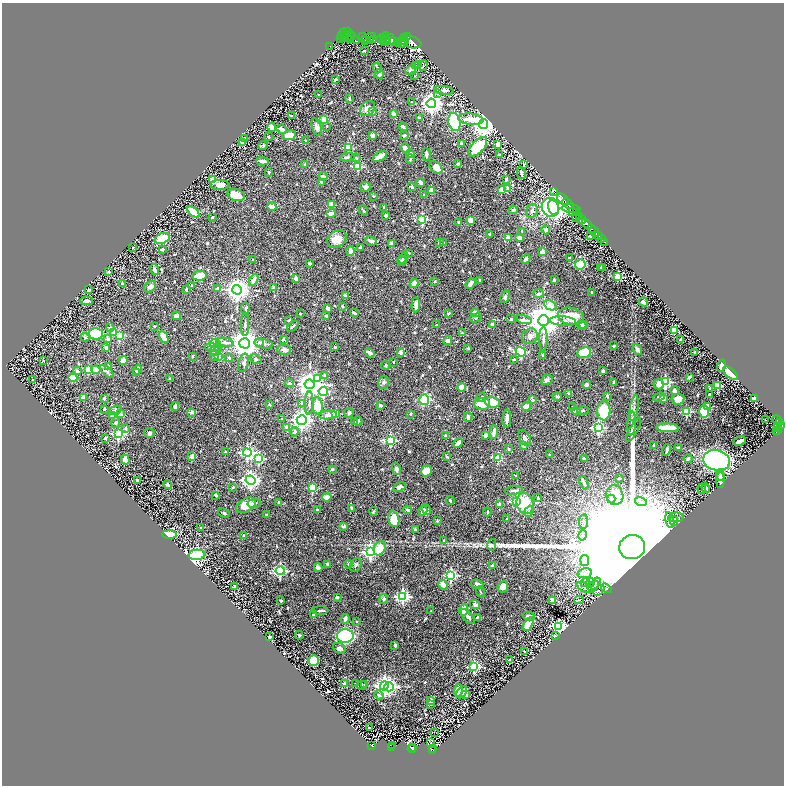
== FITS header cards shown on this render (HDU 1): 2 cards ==
NAXIS1  =                 1564
NAXIS2  =                 1567

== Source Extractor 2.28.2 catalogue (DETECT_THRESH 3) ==
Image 1564 x 1567 px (HDU 1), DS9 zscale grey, zoomed out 1/2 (1 PNG px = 2 x 2 image px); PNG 786 x 788 px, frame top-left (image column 1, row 1566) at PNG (2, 3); each listed source drawn as its Kron ellipse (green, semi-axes under 4 px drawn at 4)
Background 0.419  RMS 0.018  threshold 0.0552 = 3 sigma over >= 5 px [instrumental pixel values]
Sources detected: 748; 36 cannot appear on this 1/2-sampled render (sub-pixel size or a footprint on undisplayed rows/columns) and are neither listed nor drawn; of the other 712, the 500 brightest by FLUX_AUTO listed and drawn (212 fainter detections omitted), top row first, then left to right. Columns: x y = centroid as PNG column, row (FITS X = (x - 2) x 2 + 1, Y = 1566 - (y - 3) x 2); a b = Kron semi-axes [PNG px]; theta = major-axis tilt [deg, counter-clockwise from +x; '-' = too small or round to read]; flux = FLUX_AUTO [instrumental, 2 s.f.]
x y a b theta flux
347 32 2 1 - 17
344 33 3 2 - 72
341 35 4 2 - 79
345 36 2 1 - 61
350 36 5 5 - 410
385 36 5 3 - 510
407 36 2 2 - 130
343 37 2 1 - 11
362 37 4 2 - 24
341 38 2 2 - 25
347 38 3 2 - 180
353 38 7 2 -35 220
368 38 8 3 22 220
382 38 4 2 - 95
405 38 3 2 - 740
345 39 2 1 - 36
351 39 3 2 - 61
386 39 2 2 - 95
390 39 5 4 - 910
365 40 2 1 - 30
371 40 4 2 - 210
373 40 2 2 - 100
383 40 2 2 - 120
388 40 2 2 - 280
402 40 3 2 - 400
393 41 4 3 - 720
404 41 4 2 - 740
385 42 5 2 - 79
411 42 11 5 -15 3800
402 43 3 1 - 200
398 44 2 1 - 22
330 46 2 1 - 6.2
364 51 2 2 - 3.7
419 65 4 3 - 26
415 66 3 3 - 5.9
423 66 5 2 - 3.8
377 68 5 3 - 4.4
411 70 5 4 - 9.9
379 74 5 3 - 10
414 76 2 2 - 4.2
335 80 4 2 - 8.1
444 90 10 4 -8 12
437 93 3 3 - 6.1
318 95 2 2 - 3.8
349 99 3 2 - 7.1
411 102 2 2 - 4.4
431 103 5 4 - 2600
368 109 8 6 50 23
373 112 4 3 - 4.5
394 114 4 3 - 22
291 115 2 2 - 3.9
419 118 4 3 - 6
324 119 3 2 - 80
471 119 13 5 -7 65
454 122 9 6 -77 380
483 124 5 4 - 4000
327 126 2 2 - 4.7
272 127 4 3 - 19
317 127 9 4 -71 15
403 127 4 3 - 10
282 129 5 3 - 20
289 135 7 5 10 58
372 135 3 3 - 19
268 136 3 2 - 4.5
404 136 3 2 - 9
244 138 2 2 - 14
306 140 3 2 - 3.7
242 142 2 2 - 14
461 143 3 2 - 6.1
498 144 3 3 - 45
263 146 5 3 - 6.4
348 147 4 3 - 140
478 147 12 6 45 180
405 148 5 3 - 24
411 154 4 3 - 14
426 154 6 3 -86 13
499 155 3 2 - 5
380 156 8 3 31 42
347 157 7 3 6 6.7
356 158 5 3 - 4
410 159 5 3 - 6.7
262 161 6 3 -3 20
305 164 2 2 - 5.5
458 164 4 3 - 5.1
524 164 3 2 - 9
358 166 3 3 - 240
436 167 7 5 -46 28
269 172 3 2 - 4.5
521 173 6 2 -78 4.9
323 176 4 3 - 8
506 179 3 2 - 8.4
213 180 3 3 - 110
322 182 4 3 - 9.3
420 182 4 3 - 12
220 185 9 5 -2 26
365 187 5 5 - 13
412 187 3 2 - 10
508 189 2 2 - 39
431 190 4 3 - 38
501 190 3 2 - 73
553 191 2 1 - 80
236 195 9 5 -14 77
424 195 3 2 - 8.8
373 196 2 2 - 10
563 199 7 4 -41 1300
568 204 6 2 -42 1300
331 205 3 2 - 83
272 206 4 3 - 38
384 207 4 3 - 4.1
550 207 9 8 - 610
554 208 7 5 -75 1600
571 209 9 3 -6 280
363 210 5 2 - 4.5
513 210 4 4 - 6.1
532 211 7 5 66 14
572 211 4 3 - 290
193 212 7 4 -38 92
331 213 4 3 - 23
576 213 3 2 - 460
386 216 3 3 - 7.3
580 216 3 2 - 240
212 217 3 3 - 7.5
576 217 2 1 - 130
422 219 3 3 - 290
470 220 2 2 - 71
582 220 4 3 - 1000
458 222 2 2 - 5.3
587 224 6 2 -47 1700
592 229 2 2 - 270
546 230 4 4 - 11
522 231 3 3 - 3.5
594 231 6 3 -44 780
490 234 3 3 - 4.8
591 236 3 2 - 9.6
599 236 3 2 - 270
162 238 8 5 20 85
508 238 2 2 - 47
520 238 4 3 - 30
337 239 10 8 32 41
601 239 2 2 - 110
371 241 6 3 -24 12
605 242 2 1 - 39
392 243 3 3 - 13
439 243 2 2 - 20
443 243 3 3 - 3.9
133 247 2 2 - 3.6
360 247 4 3 - 8.8
162 249 3 2 - 5.2
350 251 5 4 - 18
542 252 2 2 - 54
408 253 3 2 - 6.4
403 258 7 4 53 7.3
569 258 3 2 - 4
526 259 5 3 - 10
252 260 2 2 - 6.2
402 261 5 3 - 5.7
310 263 3 3 - 7.4
580 264 5 5 - 180
600 267 3 2 - 4.1
603 267 3 2 - 5
155 270 5 3 - 13
108 272 3 3 - 4.6
200 276 7 5 9 78
618 277 3 3 - 150
295 279 3 2 - 32
254 280 6 3 63 24
480 280 2 2 - 15
554 280 3 2 - 6
435 282 2 2 - 12
122 283 2 2 - 9.4
471 283 6 3 54 11
414 284 4 3 - 43
192 286 3 3 - 3.5
150 287 7 5 43 12
217 288 3 3 - 7.2
274 288 2 2 - 42
89 290 3 2 - 17
186 290 4 2 - 4.4
237 290 5 5 - 3400
592 292 3 2 - 3.6
538 294 5 3 - 9
345 296 4 2 - 9.9
505 297 6 4 67 7.5
87 301 6 4 -7 11
643 302 5 3 - 17
416 305 7 3 87 22
550 305 6 4 -26 140
342 306 3 3 - 4.5
245 308 6 3 79 6.4
328 308 3 3 - 9.2
354 313 4 2 - 7.8
449 313 3 3 - 4.4
475 313 4 4 - 26
300 314 2 2 - 4
177 316 4 3 - 18
326 316 3 3 - 6.8
571 316 13 8 -11 93
476 318 6 3 13 4.3
511 319 3 2 - 6.1
289 320 4 2 - 4.3
524 320 8 4 -12 23
544 321 5 5 - 9600
563 321 13 4 -4 21
245 324 12 3 89 8.4
492 324 2 2 - 25
584 324 3 2 - 31
437 325 3 2 - 5.6
154 326 2 2 - 9.2
293 326 6 2 42 5.2
582 326 5 2 - 8.1
110 328 2 2 - 28
674 331 4 3 - 66
113 333 3 3 - 20
462 333 3 2 - 4.8
96 334 7 5 3 260
119 335 3 3 - 240
530 336 8 7 - 25
85 337 4 3 - 5.6
164 337 6 4 -63 46
108 339 2 2 - 28
283 339 2 2 - 20
543 339 12 3 90 12
681 339 2 2 - 4.9
448 341 4 3 - 21
225 342 9 4 -10 18
259 342 5 4 - 8.9
215 343 5 4 - 73
245 343 5 5 - 6000
264 344 9 4 -11 10
614 346 3 3 - 5
106 347 3 3 - 14
335 347 2 2 - 6.9
213 348 8 4 -8 16
468 348 2 2 - 11
284 350 7 5 1 12
637 350 6 3 -53 11
215 351 5 4 - 12
401 352 3 2 - 17
521 352 5 4 - 320
370 353 5 2 - 16
584 353 7 5 12 100
695 353 3 2 - 4.3
214 355 6 3 90 5
192 356 3 2 - 5.7
543 356 4 3 - 7.6
218 357 2 2 - 50
229 358 4 3 - 4.9
256 359 6 4 -25 5.8
514 359 3 2 - 4.2
43 361 2 2 - 3.6
123 361 5 4 - 26
393 362 2 2 - 4.8
244 363 9 5 76 12
386 365 5 4 - 4.7
721 366 6 4 76 17
109 367 2 2 - 34
88 369 3 3 - 110
137 369 5 4 - 17
96 370 5 4 - 38
77 371 4 4 - 7
107 371 8 4 -42 9.3
603 371 3 3 - 8.2
137 373 4 3 - 5.8
731 373 9 4 -43 92
325 375 2 2 - 22
689 377 4 2 - 6.8
73 378 5 4 - 52
170 378 2 2 - 12
318 378 4 3 - 52
33 380 2 2 - 4.4
547 380 6 4 24 7.6
383 382 7 5 75 7.7
614 382 3 3 - 5.8
665 382 4 3 - 400
290 383 4 3 - 8.9
310 384 5 5 - 4800
659 384 5 5 - 27
586 385 3 3 - 14
718 385 3 3 - 190
461 387 5 4 - 22
710 388 3 2 - 8.3
323 391 4 4 - 400
675 391 4 3 - 15
568 393 4 3 - 3.5
709 394 2 2 - 5.2
557 396 4 3 - 5.8
607 396 4 3 - 7.1
84 397 3 2 - 79
481 397 5 4 - 7.1
659 397 6 4 19 5.9
104 398 2 2 - 21
664 399 3 3 - 23
678 399 6 5 - 28
755 399 2 2 - 98
424 400 5 5 - 130
533 400 3 3 - 6.4
492 402 7 5 -15 65
302 403 3 2 - 30
309 403 11 3 88 8.8
269 404 2 2 - 12
482 404 8 6 0 89
380 405 4 3 - 6.2
175 406 4 3 - 9.4
318 406 9 5 -85 98
526 406 4 3 - 45
573 407 2 2 - 4
708 407 3 3 - 63
634 408 13 2 80 9.9
104 409 2 2 - 12
115 410 7 4 21 15
576 411 4 3 - 5.8
583 411 6 3 5 4.9
604 411 9 6 87 200
704 411 6 4 88 100
192 412 2 2 - 38
686 412 3 3 - 240
336 413 3 2 - 98
349 413 5 4 - 9.5
120 414 4 4 - 21
410 414 3 2 - 8
113 415 2 2 - 37
328 415 9 4 5 24
468 417 5 3 - 9
281 418 2 2 - 3.9
507 419 9 3 87 18
777 419 5 1 - 130
302 420 5 5 - 2200
765 420 3 2 - 6.1
355 421 3 3 - 5.2
358 421 5 2 - 4.4
779 422 2 2 - 200
116 423 5 3 - 8.6
632 424 12 3 86 15
777 426 3 2 - 200
782 426 4 2 - 480
287 427 2 2 - 61
598 427 4 4 - 540
125 428 4 3 - 6.3
668 428 11 3 -3 130
778 428 3 2 - 190
634 430 14 4 62 11
778 430 3 2 - 51
294 432 5 4 - 9.5
494 432 7 3 86 24
776 432 2 1 - 41
149 433 5 5 - 7.5
118 434 4 4 - 510
485 435 4 4 - 8.7
445 436 3 2 - 6.4
105 438 3 2 - 3.7
525 438 9 5 -61 9.4
390 440 4 3 - 350
740 441 6 2 25 25
458 443 5 3 - 26
654 445 4 2 - 6.3
523 446 3 2 - 14
679 448 4 3 - 11
509 449 4 3 - 4.9
667 450 5 2 - 8.2
225 452 2 2 - 6.4
247 452 4 4 - 640
550 455 2 2 - 9.7
192 457 2 2 - 57
447 457 4 2 - 3.7
259 458 3 3 - 240
498 458 3 3 - 150
584 458 4 3 - 5.9
688 458 4 4 - 9.1
125 460 5 3 - 21
716 460 13 10 -13 910
332 469 4 3 - 6.4
396 469 6 4 -77 14
426 471 6 5 - 46
720 475 6 3 -86 6.2
516 476 2 2 - 11
619 479 3 2 - 3.7
137 480 2 2 - 12
250 480 5 4 - 1600
720 480 8 3 89 19
584 483 7 3 -69 15
168 485 4 3 - 8.3
233 487 3 3 - 4.4
399 487 6 4 27 14
312 488 3 3 - 160
706 488 5 3 - 6.4
702 489 5 2 - 9.3
514 490 9 3 5 8.4
216 495 2 2 - 12
615 495 10 8 -72 97
327 497 5 3 - 29
538 498 3 2 - 3.5
611 499 4 3 - 5.8
450 501 4 3 - 4.2
517 501 4 4 - 610
278 502 2 2 - 8.4
641 502 6 3 -18 6.9
525 503 11 8 -75 100
254 504 7 4 8 6.5
246 505 10 6 27 57
499 505 2 2 - 47
352 508 4 3 - 7.1
317 510 4 3 - 3.7
407 510 4 3 - 7.3
426 510 6 4 -51 21
373 511 4 3 - 4.8
423 511 5 3 - 16
529 511 6 4 67 8.8
487 512 4 2 - 3.9
224 513 6 3 -21 5.2
267 515 3 2 - 6.2
676 517 8 5 5 11
394 519 8 5 -75 74
507 519 2 2 - 6
670 520 8 3 -77 9.3
437 521 4 3 - 3.8
674 521 5 3 - 5.8
584 522 7 4 81 12
343 526 3 3 - 9.9
201 527 3 2 - 4.3
415 529 2 2 - 7.3
169 534 7 4 0 140
243 535 2 2 - 3.8
583 535 5 3 - 7.3
444 541 3 3 - 8.3
492 545 6 3 78 3.8
632 547 13 12 - 440000
380 548 7 5 61 57
370 552 4 4 - 810
197 555 8 5 4 590
585 560 5 4 - 11
327 564 3 2 - 6.7
349 564 4 2 - 6.5
356 565 7 5 57 6.5
492 566 2 2 - 13
318 568 4 3 - 13
280 571 4 4 - 510
585 573 7 4 11 16
451 575 4 4 - 450
585 583 5 3 - 6.1
590 583 5 4 - 7.9
595 583 6 3 57 6.7
477 584 6 4 -7 12
443 585 5 4 - 21
235 586 3 2 - 6.8
593 586 6 3 37 5.5
503 587 6 5 - 18
584 587 9 4 -25 13
606 588 6 3 -34 3.9
599 590 6 3 41 8
480 592 6 3 -66 4.3
403 596 4 4 - 670
337 597 3 2 - 8.5
384 599 5 4 - 7.1
281 600 3 3 - 4.7
579 600 5 3 - 3.6
553 601 3 2 - 89
475 605 5 4 - 10
464 610 6 4 80 42
320 611 8 2 2 10
431 611 3 2 - 6.4
313 615 3 3 - 8.2
528 616 6 3 -13 11
468 617 9 3 -49 12
477 617 2 2 - 4.6
345 619 5 3 - 13
356 621 2 2 - 4.4
528 624 7 4 59 150
558 626 4 4 - 700
299 635 4 3 - 4.1
345 636 8 6 2 510
555 636 3 2 - 4.1
270 637 3 2 - 7.6
395 645 4 2 - 6.5
339 648 7 5 -23 17
524 651 2 2 - 4.1
314 660 5 5 - 91
510 660 2 2 - 6
474 667 4 3 - 310
344 684 2 2 - 35
356 684 2 2 - 13
364 684 2 2 - 3.8
361 685 5 3 - 3.9
384 686 4 4 - 2000
389 687 5 4 - 510
458 690 6 3 83 38
462 692 6 4 56 49
466 694 2 2 - 56
379 695 5 4 - 7.8
431 701 3 3 - 14
430 704 2 2 - 18
369 728 3 2 - 9.8
434 732 2 1 - 32
430 743 2 1 - 3.9
372 746 4 2 - 100
392 746 2 1 - 11
392 747 4 2 - 69
412 747 2 1 - 24
412 749 4 2 - 140
432 749 2 1 - 38
432 751 4 2 - 130
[212 fainter detections neither listed nor drawn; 36 sub-pixel or undisplayed-footprint detections neither listed nor drawn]